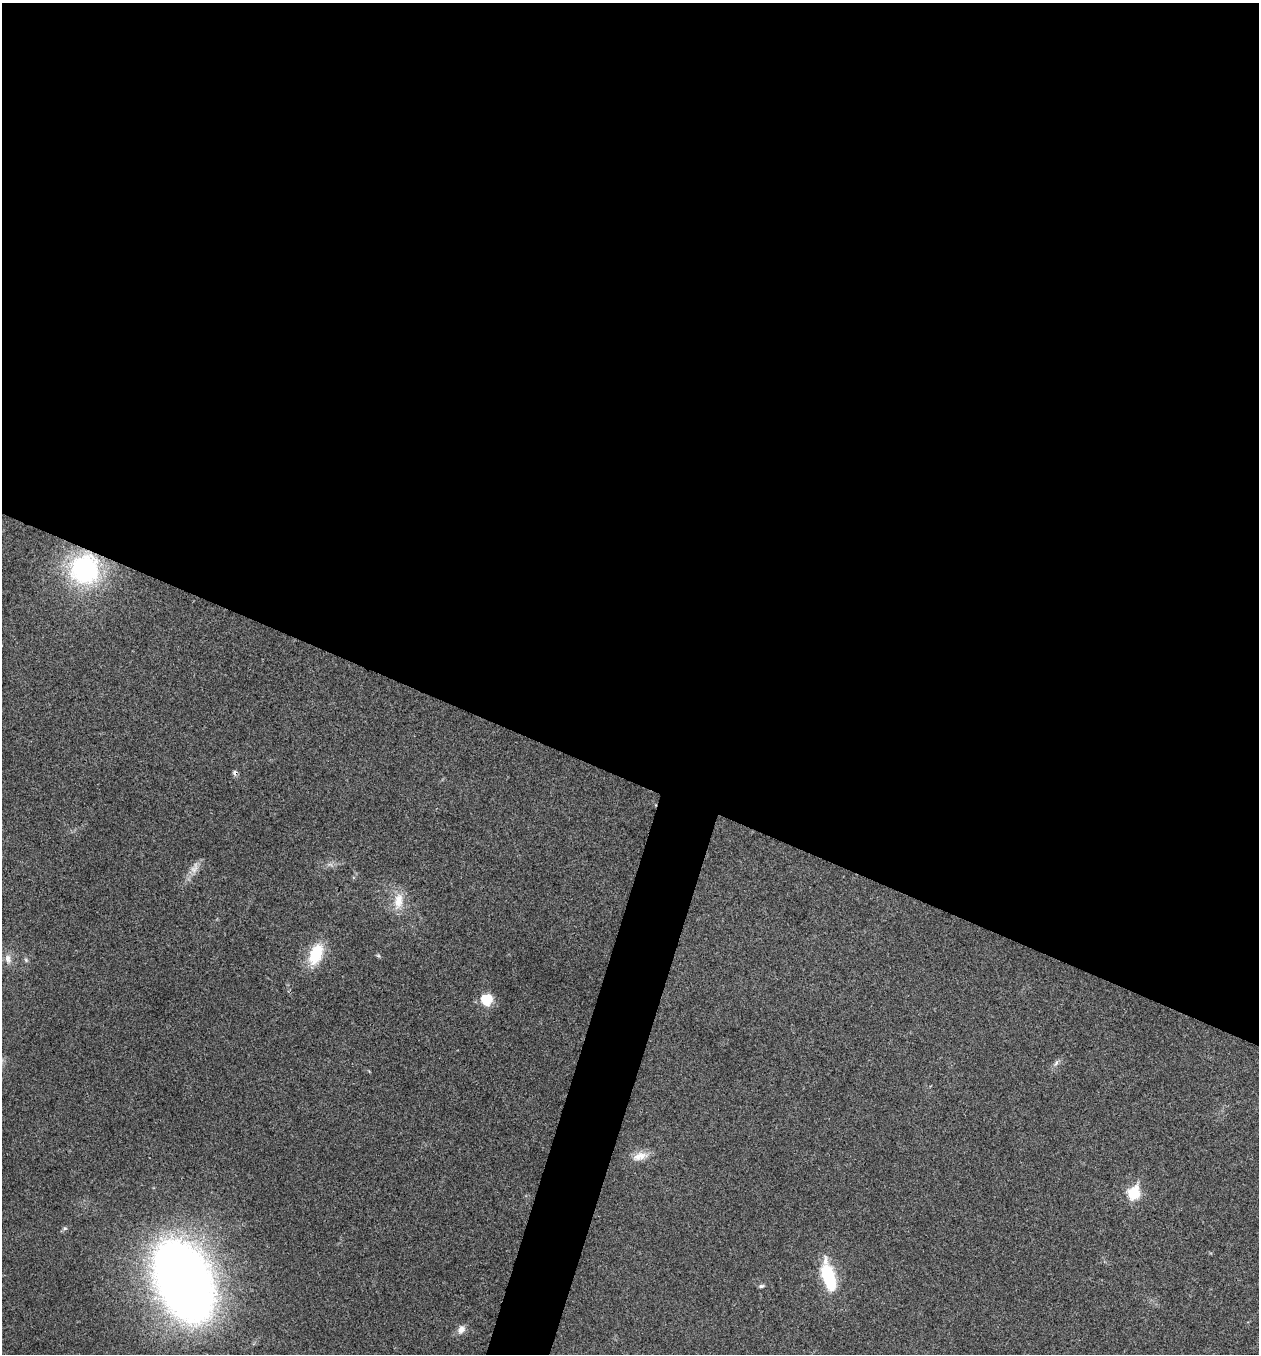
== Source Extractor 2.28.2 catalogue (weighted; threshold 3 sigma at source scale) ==
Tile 3 of 4 x 4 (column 3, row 1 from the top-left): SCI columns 2651-3907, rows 4063-5414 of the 5432 x 5417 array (HDU 1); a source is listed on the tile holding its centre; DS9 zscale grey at full resolution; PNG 1261 x 1356 px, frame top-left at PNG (2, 3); no overlay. Shown black and unused: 59% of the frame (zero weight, under 3 of 4 exposures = <1% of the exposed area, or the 3 px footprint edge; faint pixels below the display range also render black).
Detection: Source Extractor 2.28.2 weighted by HDU 2 'WHT'; one run over the whole footprint, this tile lists its part. Background 0.0246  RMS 0.0041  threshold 0.0184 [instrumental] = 3 sigma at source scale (4.5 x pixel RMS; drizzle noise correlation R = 1.50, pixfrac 1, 0.05/0.05 arcsec/px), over >= 5 px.
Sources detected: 17; all 17 listed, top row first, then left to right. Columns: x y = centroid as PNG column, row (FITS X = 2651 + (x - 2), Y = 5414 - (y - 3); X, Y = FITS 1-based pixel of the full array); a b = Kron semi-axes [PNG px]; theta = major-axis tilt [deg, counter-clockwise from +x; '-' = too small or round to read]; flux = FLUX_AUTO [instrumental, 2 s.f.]
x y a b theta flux
85 569 28 28 - 62
235 773 8 6 -59 1.1
330 864 7 4 -1 1.1
194 868 19 9 67 3.5
398 901 25 12 82 7.4
316 954 24 14 67 16
378 956 6 5 - 0.61
8 959 14 9 -80 3
26 960 7 4 -46 0.69
486 999 14 13 - 8.2
1056 1063 10 5 67 1.3
640 1156 23 10 15 5
1134 1193 7 6 - 33
828 1276 30 12 -75 27
184 1281 53 31 -67 630
761 1286 8 5 1 0.86
461 1329 12 8 60 2.7
Overlapping masked pixels (flux is a lower limit): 2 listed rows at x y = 85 569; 235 773